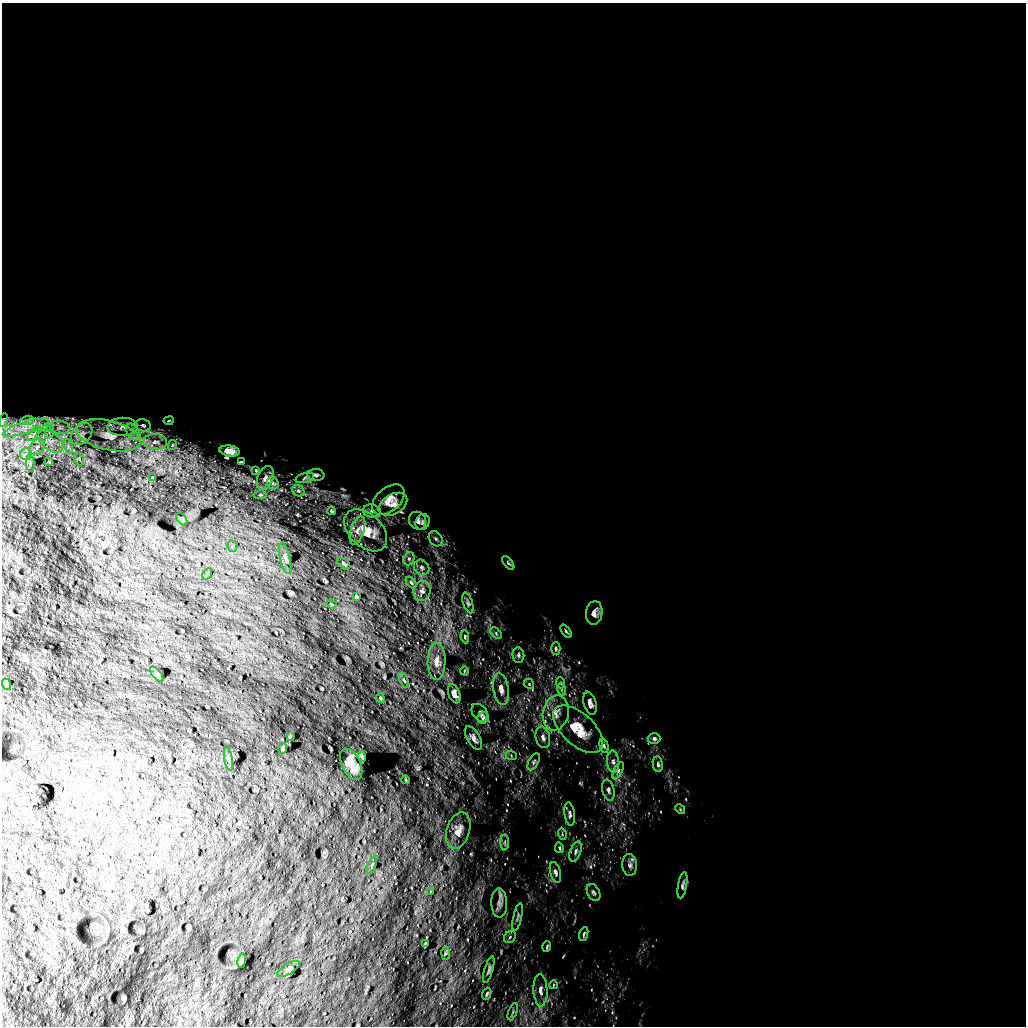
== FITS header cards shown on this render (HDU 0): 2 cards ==
NAXIS1  =                 1024 /
NAXIS2  =                 1024 /

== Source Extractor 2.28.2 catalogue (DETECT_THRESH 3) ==
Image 1024 x 1024 px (HDU 0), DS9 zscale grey, 1 PNG px = 1 image px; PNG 1028 x 1028 px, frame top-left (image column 1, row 1024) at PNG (2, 3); each listed source drawn as its Kron ellipse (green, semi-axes under 4 px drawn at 4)
Background 5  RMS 660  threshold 1980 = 3 sigma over >= 5 px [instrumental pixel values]
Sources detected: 118; all 118 listed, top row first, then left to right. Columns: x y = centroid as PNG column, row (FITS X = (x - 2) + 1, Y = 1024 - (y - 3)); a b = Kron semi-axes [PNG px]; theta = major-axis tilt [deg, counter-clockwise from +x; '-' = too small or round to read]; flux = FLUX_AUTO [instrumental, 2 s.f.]
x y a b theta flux
3 420 6 4 74 5.6e+04
27 420 7 4 17 9.7e+04
169 421 5 2 - 4.1e+04
143 425 8 6 -13 1.0e+05
60 427 10 7 -9 2.1e+05
123 427 15 9 2 3.6e+05
26 428 24 6 17 5.5e+05
49 432 7 4 71 1.0e+05
133 432 9 6 -54 1.9e+05
34 433 9 3 47 1.2e+05
82 434 12 9 49 3.7e+05
108 435 33 14 -13 1.4e+06
50 441 15 8 -40 4.5e+05
155 442 12 8 -3 2.7e+05
172 445 5 3 - 3.9e+04
68 446 7 4 -72 1.1e+05
37 447 9 7 51 2.0e+05
229 451 10 5 -8 2.6e+05
26 454 6 6 - 1.4e+05
79 459 7 5 -70 7.1e+04
49 462 3 2 - 3.5e+04
241 462 4 2 - 4.5e+04
30 464 8 3 -85 7.2e+04
256 470 4 3 - 3.8e+04
316 475 8 6 -5 1.2e+05
152 478 3 2 - 4.1e+04
265 478 13 7 66 2.1e+05
305 478 9 5 17 9.2e+04
273 483 6 5 - 1.1e+05
298 491 6 5 - 1.0e+05
260 495 6 4 0 5.9e+04
388 500 19 12 41 5.4e+05
393 504 15 10 29 3.5e+05
331 511 4 3 - 5.6e+04
372 511 9 6 -10 1.5e+05
182 519 7 4 -54 5.4e+04
418 521 9 8 - 1.7e+05
423 522 8 6 64 1.3e+05
357 530 15 7 72 2.7e+05
366 530 25 16 -43 9.3e+05
436 539 8 6 -55 1.3e+05
232 546 5 5 - 6.5e+04
285 558 16 5 -77 1.8e+05
409 559 7 5 69 9.4e+04
508 563 8 3 -51 6.1e+04
344 564 7 4 -40 8.3e+04
422 568 8 7 - 1.6e+05
207 574 6 2 59 6.2e+04
411 583 6 4 -49 6.3e+04
422 591 10 8 81 2.2e+05
356 596 3 3 - 5.6e+04
468 603 11 4 -72 9.8e+04
331 604 5 3 - 4.7e+04
594 613 12 8 83 2.4e+05
566 631 7 3 -53 6.8e+04
496 633 7 4 -47 6.7e+04
465 637 6 4 -81 6.9e+04
556 649 6 4 -89 7.9e+04
518 655 8 6 -83 1.0e+05
437 661 19 9 89 4.0e+05
464 671 4 3 - 3.9e+04
157 674 9 4 -51 7.7e+04
404 680 8 3 -71 6.0e+04
561 683 6 3 -70 4.6e+04
6 684 6 3 -71 5.5e+04
529 684 5 4 - 5.9e+04
501 689 16 7 -80 3.3e+05
561 689 6 4 -72 6.7e+04
454 694 10 5 -68 2.2e+05
380 698 5 3 - 5.0e+04
590 703 12 6 -75 1.9e+05
480 713 10 7 -54 1.5e+05
556 713 18 13 79 5.7e+05
483 718 6 5 - 8.3e+04
578 729 30 16 -42 1.2e+06
290 736 3 2 - 3.6e+04
543 737 11 7 -78 2.0e+05
473 738 13 6 -59 2.2e+05
654 738 6 5 - 9.8e+04
604 746 7 4 -75 7.7e+04
283 749 5 3 - 9.0e+04
511 755 5 3 - 5.2e+04
362 756 5 3 - 6.9e+04
228 759 12 3 -80 8.0e+04
534 762 9 5 62 1.0e+05
613 762 11 6 -84 1.9e+05
351 764 17 9 -63 5.3e+05
658 764 8 5 -83 1.0e+05
618 771 9 4 64 9.7e+04
406 780 4 2 - 3.0e+04
608 790 11 6 -78 1.4e+05
680 809 5 4 - 4.5e+04
570 814 12 5 -82 1.3e+05
458 831 18 11 73 5.1e+05
562 834 5 3 - 5.0e+04
505 842 8 4 89 8.0e+04
559 848 5 3 - 5.5e+04
575 851 10 5 69 1.4e+05
372 865 9 4 72 6.7e+04
630 865 11 7 -87 1.8e+05
555 872 10 5 -75 1.3e+05
682 885 13 4 80 1.2e+05
430 892 4 2 - 2.9e+04
593 892 9 6 -62 1.1e+05
499 903 15 8 -89 2.2e+05
518 917 14 2 78 7.2e+04
584 934 7 3 74 6.2e+04
510 937 7 5 49 8.1e+04
425 943 4 2 - 3.2e+04
547 947 5 2 - 4.4e+04
445 953 7 4 88 7.1e+04
242 961 7 3 81 4.8e+04
288 969 12 5 32 1.0e+05
489 970 14 4 74 1.2e+05
553 985 4 3 - 3.1e+04
540 990 16 7 -88 2.7e+05
487 994 6 4 70 7.8e+04
513 1012 9 3 69 6.4e+04